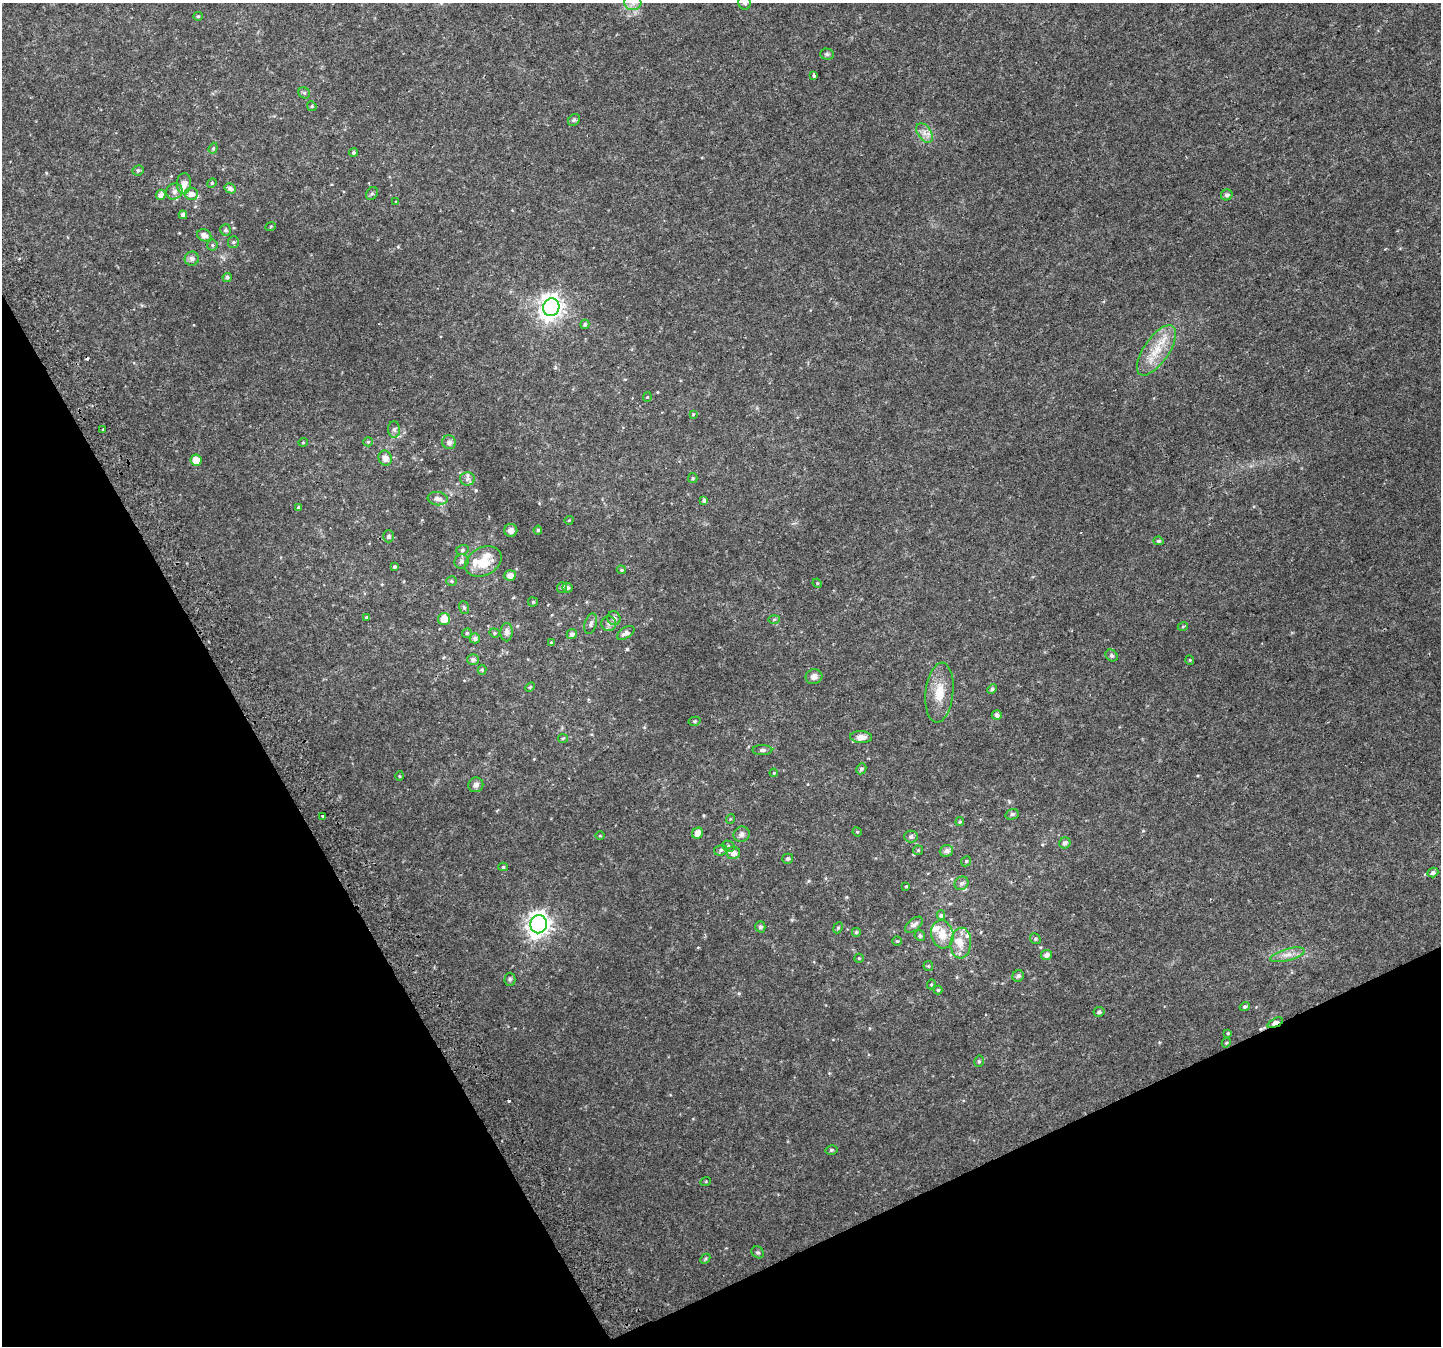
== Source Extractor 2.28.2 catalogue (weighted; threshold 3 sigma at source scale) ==
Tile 14 of 4 x 4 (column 2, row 4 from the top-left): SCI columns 1481-2919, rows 180-1523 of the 5835 x 5676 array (HDU 1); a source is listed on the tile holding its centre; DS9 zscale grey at full resolution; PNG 1443 x 1348 px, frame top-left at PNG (2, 3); each listed source drawn as its Kron ellipse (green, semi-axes under 4 px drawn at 4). Shown black and unused: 25% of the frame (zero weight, under 2 of 3 exposures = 2% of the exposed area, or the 3 px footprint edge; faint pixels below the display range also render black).
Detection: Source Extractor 2.28.2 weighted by HDU 2 'WHT'; one run over the whole footprint, this tile lists its part. Background 0.0434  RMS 0.0093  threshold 0.042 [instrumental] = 3 sigma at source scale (4.5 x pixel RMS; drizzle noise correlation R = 1.50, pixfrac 1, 0.0396/0.0396 arcsec/px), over >= 5 px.
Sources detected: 154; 3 cosmic-ray / hot-pixel residue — neither listed nor drawn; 7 inside a brighter listed object's ellipse — not listed separately; the other 144 listed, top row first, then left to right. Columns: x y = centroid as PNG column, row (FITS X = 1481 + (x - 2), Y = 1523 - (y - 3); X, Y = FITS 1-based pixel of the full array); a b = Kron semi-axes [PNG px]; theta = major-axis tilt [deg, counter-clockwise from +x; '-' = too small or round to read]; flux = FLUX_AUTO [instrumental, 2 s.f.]
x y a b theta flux
633 3 8 7 - 4.5
745 3 7 6 - 2.5
198 16 5 4 - 0.97
827 54 7 5 -2 1.6
814 75 3 3 - 5.1
304 93 6 5 - 1.4
312 106 5 4 - 1.1
574 120 6 5 - 1.6
924 133 11 6 -56 4.8
213 148 5 4 - 1.3
353 153 4 4 - 1.4
138 170 6 5 - 1.7
184 183 10 7 86 5.4
212 183 5 4 - 1.1
230 188 6 5 - 2.7
174 191 8 7 - 3.7
191 194 7 6 - 4.9
372 194 7 5 52 1.4
161 195 5 4 - 4.1
1227 195 6 5 - 2.4
396 201 4 2 - 0.64
183 215 4 4 - 3
271 226 5 3 - 0.88
226 230 6 5 - 1.8
204 235 7 6 - 5.1
233 242 6 5 - 1.5
212 245 5 5 - 1.4
192 259 7 7 - 3.3
227 277 4 4 - 2.3
551 307 9 8 - 630
585 324 5 4 - 1.7
1156 350 29 12 55 21
647 397 4 4 - 0.83
693 414 4 4 - 0.7
103 429 3 2 - 2
394 429 8 6 88 2.4
303 442 4 3 - 0.69
368 442 5 4 - 1.1
449 442 7 7 - 3.4
385 458 8 6 -67 5.9
196 460 6 5 - 9.1
693 478 5 4 - 1.1
467 479 7 6 - 2.7
438 499 10 6 -6 4.4
704 500 4 4 - 1.9
298 507 4 4 - 1.3
569 520 5 3 - 0.63
511 530 6 6 - 3.9
538 530 4 4 - 1.7
388 536 6 5 - 2.1
1158 541 5 4 - 1.5
462 550 6 5 - 1.5
461 561 7 6 - 2.5
483 562 19 14 28 28
394 566 4 4 - 1.4
621 570 5 3 - 1
510 575 6 5 - 4.7
451 581 5 4 - 1.1
817 583 5 4 - 0.91
562 588 5 5 - 1.3
567 588 5 5 - 2.2
533 602 5 4 - 1.1
464 608 6 5 - 1.6
367 617 4 3 - 1.3
614 618 7 6 - 3
444 619 6 6 - 11
774 619 6 4 2 0.98
591 624 10 6 73 2.6
609 624 7 7 - 3
1183 626 5 3 - 0.82
506 632 9 6 87 3.7
467 633 5 5 - 1.2
494 633 5 4 - 1.1
626 633 10 5 32 4.3
572 634 5 5 - 3
475 638 5 5 - 3
551 643 3 3 - 1.3
1111 655 6 5 - 2.2
473 660 6 5 - 2.3
1190 660 4 4 - 0.96
482 670 5 4 - 1.1
814 677 8 7 - 4.4
530 687 5 3 - 0.84
992 689 5 4 - 1.8
939 692 30 14 84 18
997 715 5 5 - 3.1
695 721 6 4 13 1.1
861 737 11 6 -3 6.9
563 738 5 4 - 1
762 750 10 5 1 2.5
861 769 5 5 - 1.9
774 773 4 3 - 0.72
399 776 5 3 - 0.81
476 785 7 7 - 3.6
1012 814 7 5 19 2.2
323 816 3 3 - 1.8
730 819 5 3 - 0.7
960 822 4 4 - 1.2
857 832 5 4 - 0.91
698 833 6 5 - 6.3
741 834 8 7 - 3.2
600 836 5 3 - 0.76
911 837 6 6 - 2.5
1065 843 6 5 - 2.8
729 846 6 5 - 1.8
721 850 7 5 17 1.6
918 850 5 5 - 1
946 851 6 5 - 3.6
733 853 7 6 - 5.1
788 859 5 5 - 1.8
966 861 5 4 - 1.2
503 867 5 4 - 1.3
1433 872 5 4 - 2.6
961 883 7 6 - 2.7
906 886 4 4 - 0.83
941 915 5 4 - 5.5
539 924 9 8 - 610
914 925 10 6 39 3.7
760 927 5 5 - 2.2
838 928 6 4 66 1.3
856 932 5 5 - 1.4
942 934 14 11 -76 13
920 936 6 5 - 1.7
1035 939 6 5 - 1.2
897 941 4 4 - 1.1
961 943 15 10 86 10
1046 955 6 5 - 3.6
1287 955 18 5 15 6.2
859 958 5 4 - 0.93
928 966 5 5 - 1
1018 976 6 5 - 2.2
510 979 6 5 - 1.6
931 984 5 4 - 0.96
938 990 4 4 - 0.96
1245 1007 5 4 - 1.6
1099 1012 5 5 - 2.2
1275 1023 8 4 26 10
1228 1033 3 3 - 0.83
1226 1043 5 3 - 0.89
979 1061 6 4 77 1.4
831 1150 6 4 13 1.3
706 1181 5 3 - 0.72
758 1252 7 5 -40 1.4
705 1259 6 4 47 1.2
Overlapping masked pixels (flux is a lower limit): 1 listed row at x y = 1275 1023
Isophote crosses this tile's border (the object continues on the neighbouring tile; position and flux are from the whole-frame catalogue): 2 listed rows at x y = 633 3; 745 3
Unlisted compact peaks at least as high as the median listed source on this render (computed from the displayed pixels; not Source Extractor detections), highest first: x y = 627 649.